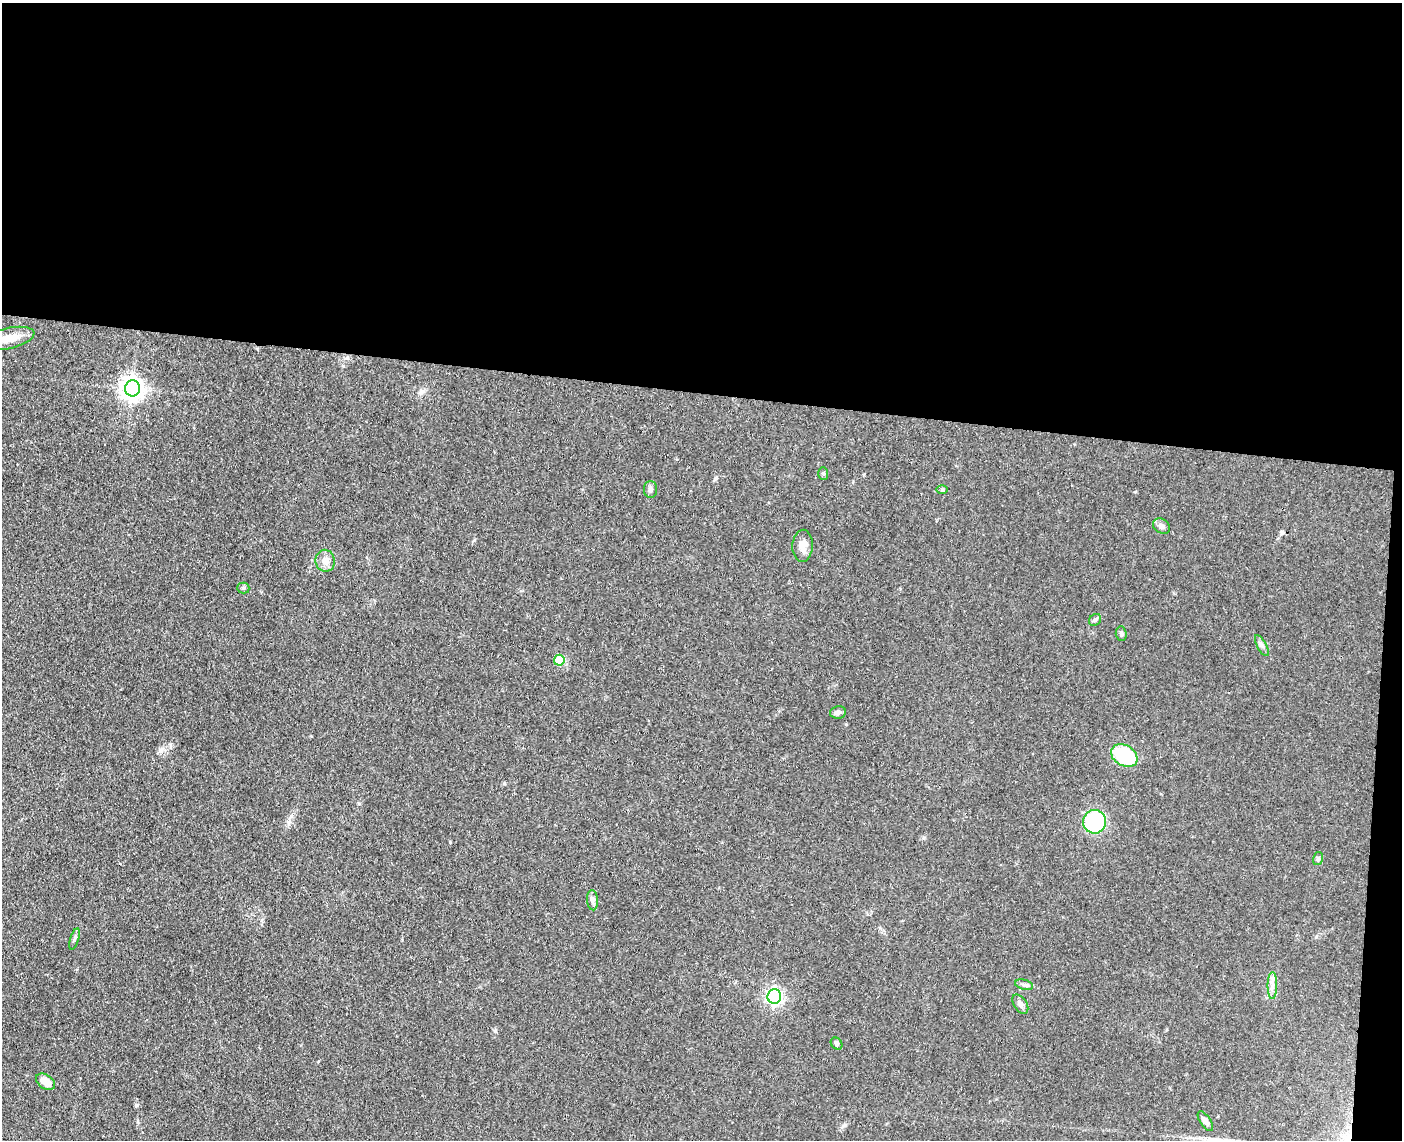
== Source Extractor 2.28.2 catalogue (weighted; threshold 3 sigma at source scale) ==
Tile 3 of 3 x 4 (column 3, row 1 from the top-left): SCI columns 3076-4475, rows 3422-4559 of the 4640 x 4568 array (HDU 1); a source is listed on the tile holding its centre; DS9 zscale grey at full resolution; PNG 1404 x 1142 px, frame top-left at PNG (2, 3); each listed source drawn as its Kron ellipse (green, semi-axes under 4 px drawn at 4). Shown black and unused: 36% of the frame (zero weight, under 3 of 4 exposures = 5% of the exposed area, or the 3 px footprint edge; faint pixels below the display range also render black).
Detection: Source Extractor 2.28.2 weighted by HDU 2 'WHT'; one run over the whole footprint, this tile lists its part. Background 0.13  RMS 0.0071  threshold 0.0321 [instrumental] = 3 sigma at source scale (4.5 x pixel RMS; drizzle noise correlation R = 1.50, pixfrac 1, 0.05/0.05 arcsec/px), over >= 5 px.
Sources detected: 28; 2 cosmic-ray / hot-pixel residue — neither listed nor drawn; the other 26 listed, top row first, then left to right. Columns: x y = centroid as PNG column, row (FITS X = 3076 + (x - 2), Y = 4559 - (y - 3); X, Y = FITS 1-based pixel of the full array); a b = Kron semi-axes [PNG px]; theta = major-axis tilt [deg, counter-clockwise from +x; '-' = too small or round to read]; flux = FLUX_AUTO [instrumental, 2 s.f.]
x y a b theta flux
9 338 26 10 13 13
132 388 8 7 - 530
823 474 6 5 - 1.2
650 489 8 6 -90 2.3
942 490 6 4 -1 0.97
1161 526 9 7 -34 3.1
802 546 16 10 87 6.6
325 561 11 9 -79 5.3
243 588 6 5 - 1.4
1095 620 7 5 42 1.4
1121 634 7 5 -87 1.5
1262 645 11 4 -62 2.2
559 660 5 5 - 28
838 712 8 6 11 2.4
1124 756 14 10 -31 52
1095 822 11 11 - 68
1318 859 6 5 - 1.3
593 900 10 5 -86 2.3
74 939 11 3 72 1.4
1024 985 9 5 -13 1.8
1272 986 13 4 90 3.6
774 996 7 6 - 200
1020 1004 11 6 -58 2.7
836 1044 6 5 - 1.5
46 1082 10 7 -33 8.7
1205 1121 11 5 -56 3
Isophote crosses this tile's border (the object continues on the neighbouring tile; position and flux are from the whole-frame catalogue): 1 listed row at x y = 9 338
Unlisted compact peaks at least as high as the median listed source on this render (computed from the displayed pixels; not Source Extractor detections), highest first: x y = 136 1105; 161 751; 716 478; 495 1031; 450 842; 291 816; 1135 492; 846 724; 474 540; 504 783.